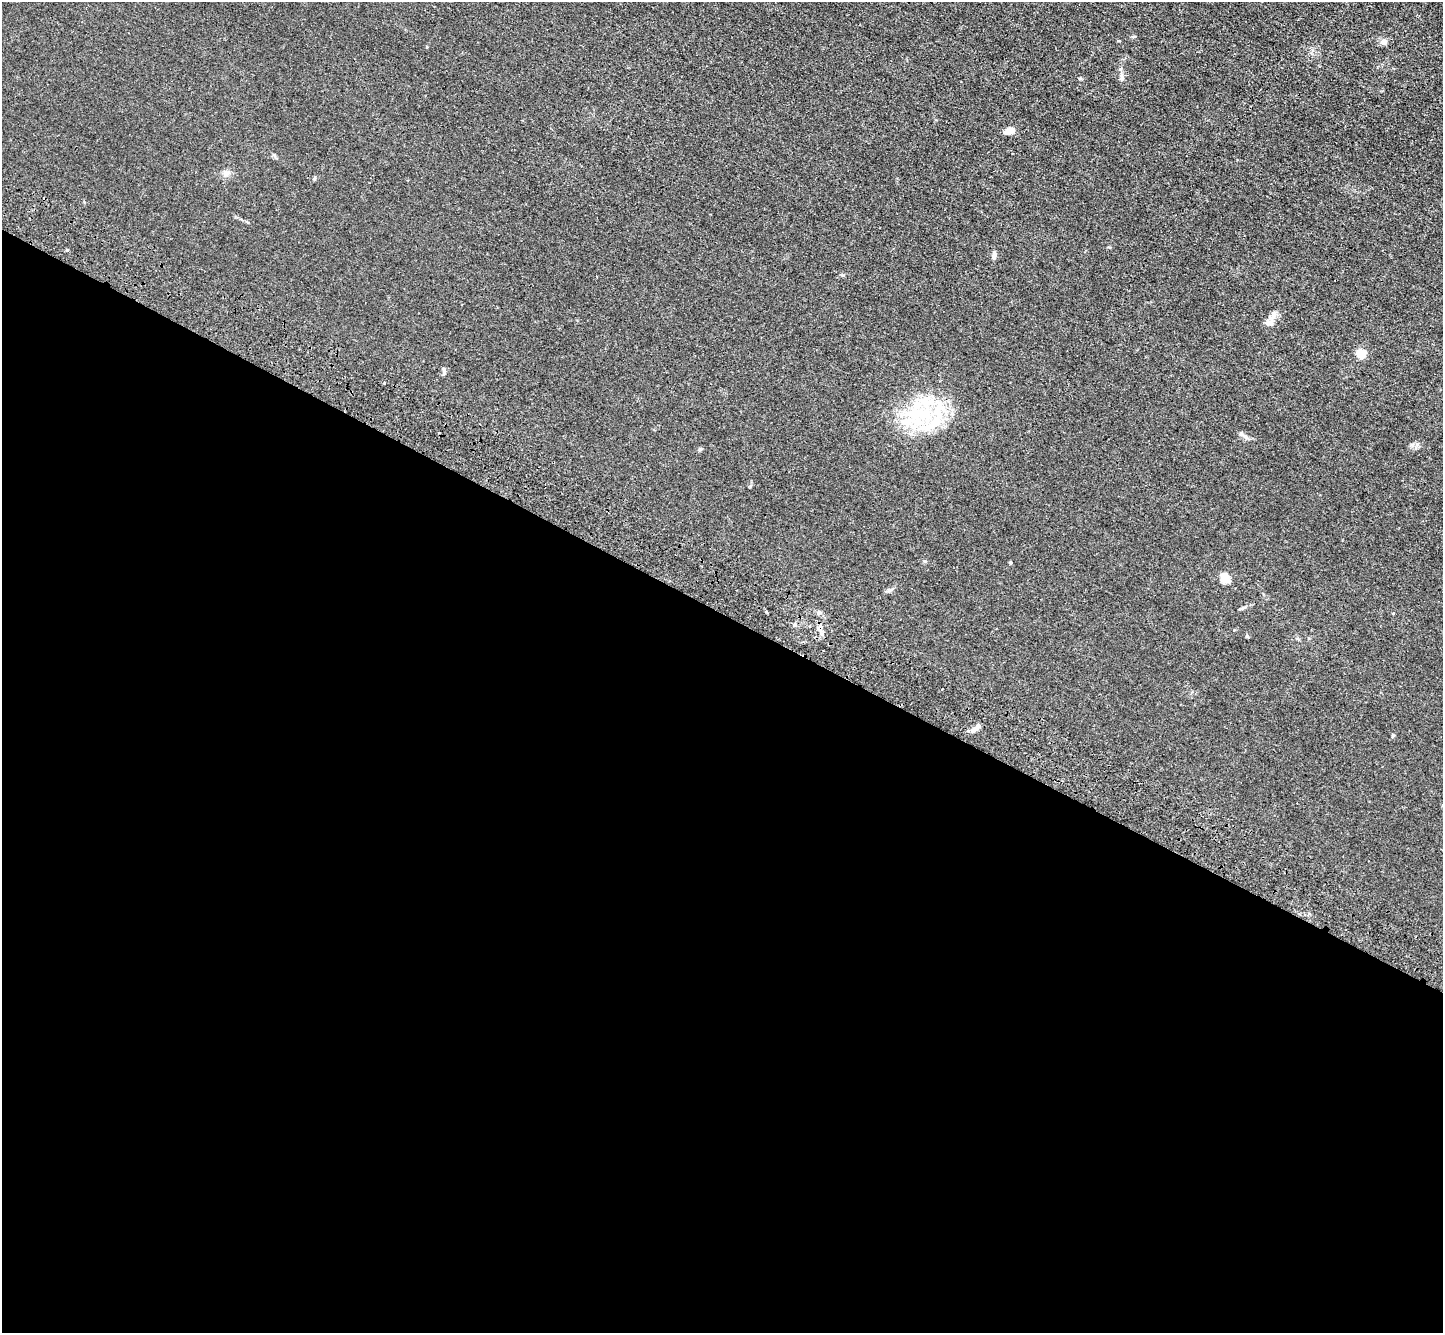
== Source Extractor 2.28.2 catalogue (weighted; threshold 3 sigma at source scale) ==
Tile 14 of 4 x 4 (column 2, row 4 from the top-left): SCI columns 1509-2949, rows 391-1721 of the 5898 x 5967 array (HDU 1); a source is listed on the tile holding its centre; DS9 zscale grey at full resolution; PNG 1445 x 1335 px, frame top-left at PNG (2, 2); no overlay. Shown black and unused: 54% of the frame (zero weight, under 3 of 4 exposures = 6% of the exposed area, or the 3 px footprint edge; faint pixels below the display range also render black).
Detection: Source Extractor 2.28.2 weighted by HDU 2 'WHT'; one run over the whole footprint, this tile lists its part. Background 0.0117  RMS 0.0039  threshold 0.0178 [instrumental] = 3 sigma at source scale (4.5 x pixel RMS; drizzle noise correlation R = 1.50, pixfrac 1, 0.05/0.05 arcsec/px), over >= 5 px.
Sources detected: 27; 1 inside a brighter object's white glare — not listed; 6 inside a brighter listed object's ellipse — not listed separately; the other 20 listed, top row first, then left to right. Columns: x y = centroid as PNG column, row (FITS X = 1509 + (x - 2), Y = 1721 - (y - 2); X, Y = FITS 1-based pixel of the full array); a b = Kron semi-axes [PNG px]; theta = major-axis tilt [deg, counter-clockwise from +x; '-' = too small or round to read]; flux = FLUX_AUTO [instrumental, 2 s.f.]
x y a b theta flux
1384 42 9 8 - 1.5
1122 78 9 4 82 0.86
1009 131 10 6 20 3.6
226 173 8 7 - 1.4
315 178 6 3 71 0.44
67 250 4 3 - 0.36
994 255 9 5 -90 1.3
1272 317 19 7 66 2.4
1361 354 5 5 - 20
444 370 12 3 -83 0.66
925 413 32 23 59 23
1241 434 7 5 -68 0.89
1010 563 5 3 - 0.36
1224 577 11 8 -73 4.5
890 590 7 5 29 0.79
1242 608 9 3 23 0.65
819 612 6 5 - 0.72
1247 636 5 4 - 0.4
974 730 12 7 45 1.8
1393 735 4 4 - 0.38
Unlisted compact peaks at least as high as the median listed source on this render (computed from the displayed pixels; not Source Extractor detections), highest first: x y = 1417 444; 843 275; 700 449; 1080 78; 925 561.